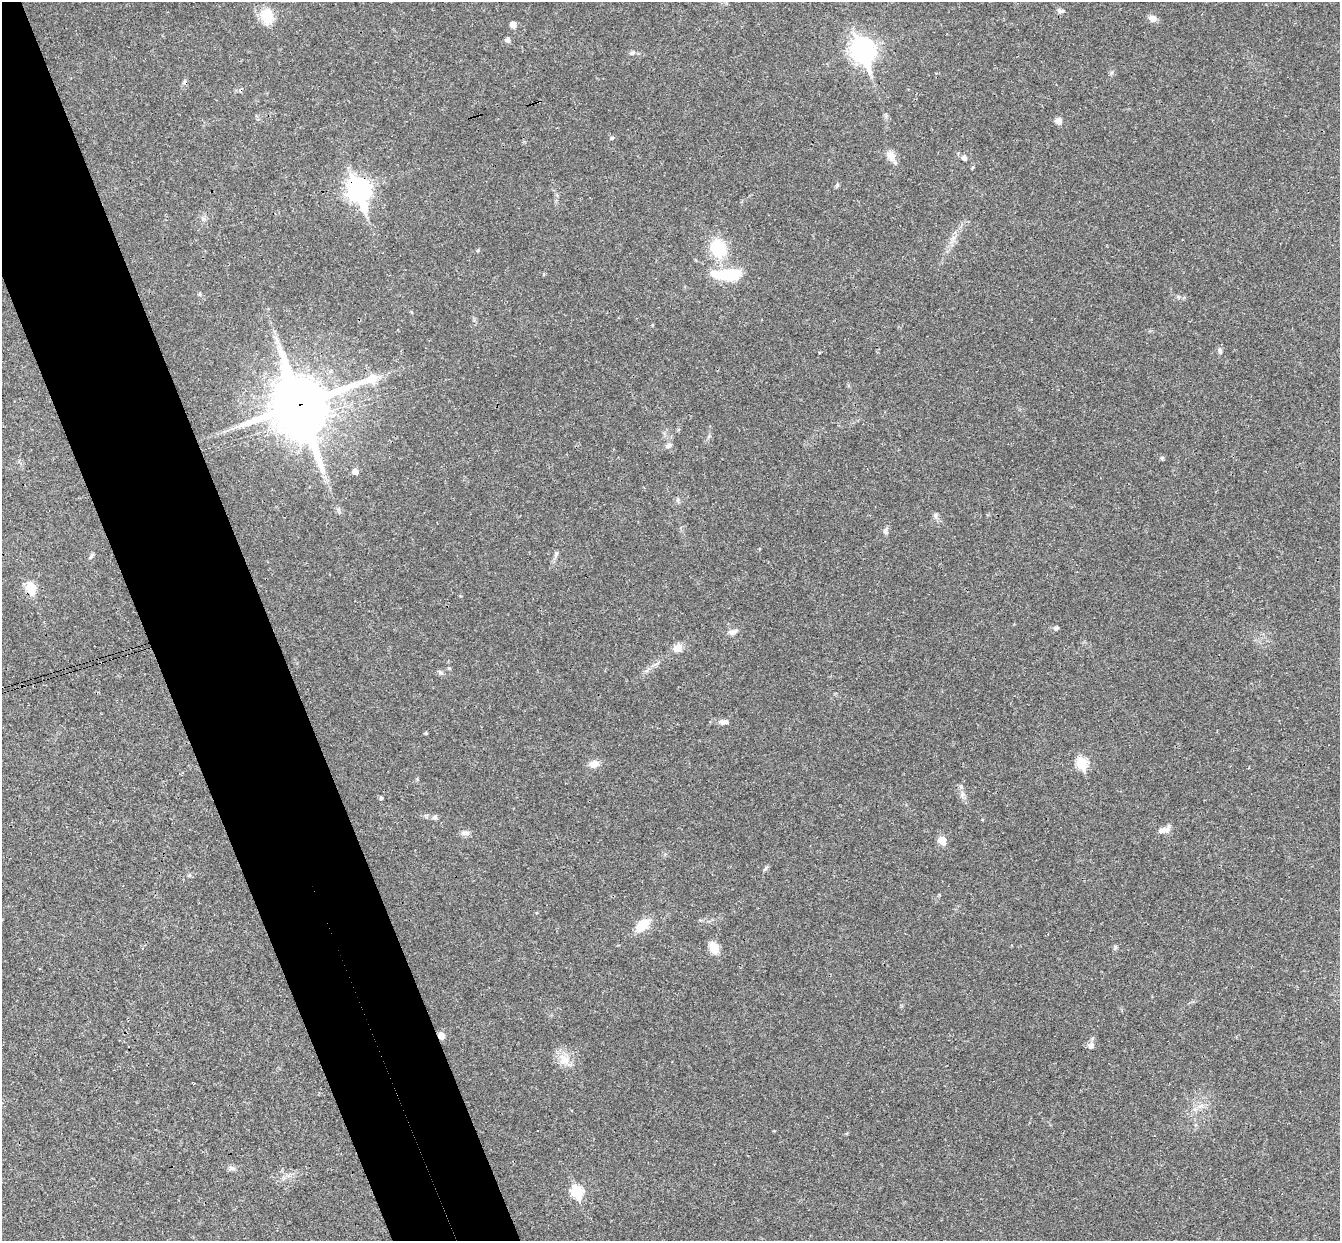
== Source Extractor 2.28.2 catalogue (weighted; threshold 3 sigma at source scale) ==
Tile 11 of 4 x 4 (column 3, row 3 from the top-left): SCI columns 2736-4073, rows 1534-2772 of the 5468 x 5422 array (HDU 1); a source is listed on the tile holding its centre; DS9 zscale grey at full resolution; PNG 1342 x 1243 px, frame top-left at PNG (2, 2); no overlay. Shown black and unused: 9% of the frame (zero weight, under 3 of 4 exposures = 6% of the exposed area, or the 3 px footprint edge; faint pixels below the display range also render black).
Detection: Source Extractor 2.28.2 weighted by HDU 2 'WHT'; one run over the whole footprint, this tile lists its part. Background 0.0399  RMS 0.0027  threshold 0.0121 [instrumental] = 3 sigma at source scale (4.5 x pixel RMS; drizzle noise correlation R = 1.50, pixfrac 1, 0.05/0.05 arcsec/px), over >= 5 px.
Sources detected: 55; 2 cosmic-ray / hot-pixel residue — not listed; the other 53 listed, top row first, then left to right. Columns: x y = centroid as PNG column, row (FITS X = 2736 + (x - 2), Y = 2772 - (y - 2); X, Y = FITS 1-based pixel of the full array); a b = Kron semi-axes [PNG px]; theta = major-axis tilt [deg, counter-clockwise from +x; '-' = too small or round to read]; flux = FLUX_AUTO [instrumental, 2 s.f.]
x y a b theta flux
1061 11 11 5 -7 0.74
267 16 22 16 -82 5
1152 18 10 7 -24 1.5
513 25 5 5 - 2
508 40 5 5 - 1
863 50 11 8 -66 180
633 53 7 5 20 0.57
1059 121 9 7 -35 1
612 138 5 4 - 0.36
891 156 16 10 -67 2
964 158 6 5 - 0.9
837 185 5 5 - 0.39
358 190 12 8 -70 160
718 248 16 14 -62 12
478 250 5 3 - 0.28
728 275 34 12 0 12
200 294 5 4 - 0.37
1220 351 8 6 -72 0.78
819 352 3 2 - 0.26
300 405 24 21 20 1600
669 445 10 6 20 0.89
1162 458 5 5 - 0.4
355 472 6 5 - 1.9
677 500 7 4 89 0.47
935 516 8 6 -89 0.72
885 531 9 6 -89 0.81
556 553 8 5 64 0.59
91 556 9 4 68 0.48
31 588 6 6 - 13
1056 628 7 5 26 0.56
733 632 13 7 19 1.2
677 648 12 9 12 2.4
449 668 4 4 - 0.39
647 670 12 3 59 0.65
440 673 8 6 -47 0.62
724 722 15 6 -8 1.2
426 733 4 3 - 0.36
1081 763 7 6 - 16
594 764 13 9 12 2
962 795 8 5 78 0.81
381 798 5 4 - 0.34
435 817 6 6 - 0.7
1163 830 14 7 4 1.7
465 833 12 5 -12 0.96
942 840 6 5 - 5.3
190 875 6 4 -72 0.35
642 925 16 10 41 5.8
714 948 13 10 -63 3.4
441 1035 6 5 - 2.6
1091 1045 9 8 - 1.2
564 1059 17 14 -27 3.6
232 1168 10 6 -8 0.87
577 1192 7 6 - 20
Overlapping masked pixels (flux is a lower limit): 4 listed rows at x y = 358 190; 300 405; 31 588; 441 1035
Unlisted compact peaks at least as high as the median listed source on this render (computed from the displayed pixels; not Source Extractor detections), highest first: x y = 1115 947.